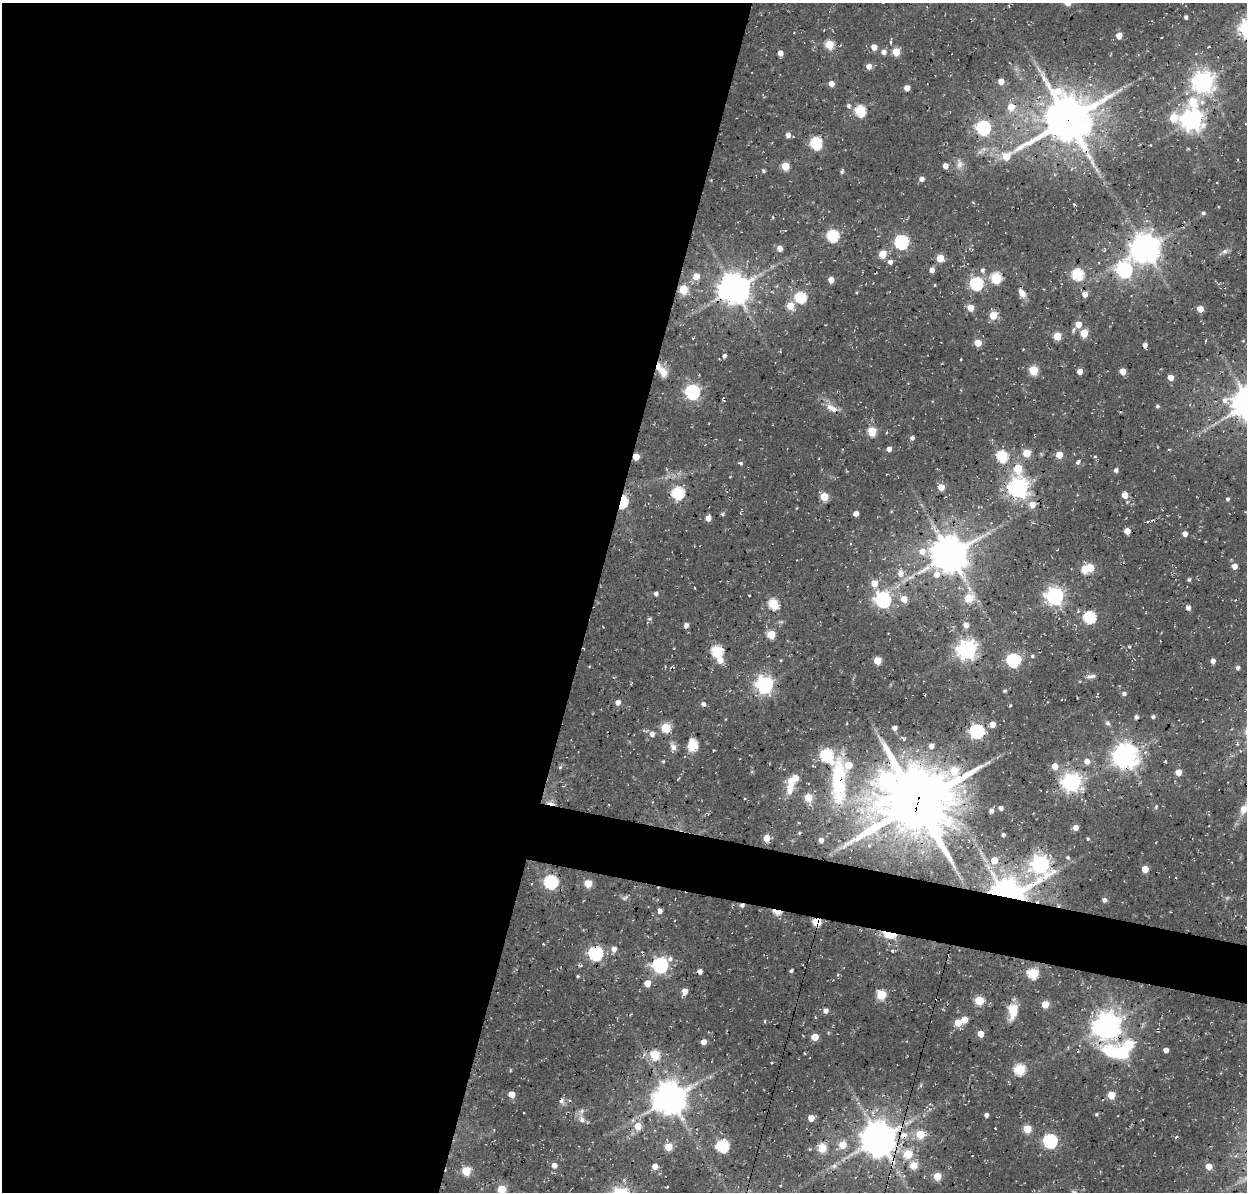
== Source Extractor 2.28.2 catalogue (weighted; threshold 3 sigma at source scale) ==
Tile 5 of 4 x 4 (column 1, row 2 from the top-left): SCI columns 138-1382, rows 2702-3891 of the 5246 x 5340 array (HDU 1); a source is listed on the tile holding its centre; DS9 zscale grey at full resolution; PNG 1249 x 1194 px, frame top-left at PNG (2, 3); no overlay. Shown black and unused: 51% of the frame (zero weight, under 3 of 4 exposures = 8% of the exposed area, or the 3 px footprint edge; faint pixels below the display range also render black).
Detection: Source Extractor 2.28.2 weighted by HDU 2 'WHT'; one run over the whole footprint, this tile lists its part. Background 0.0296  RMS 0.0039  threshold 0.0174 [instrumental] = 3 sigma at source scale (4.5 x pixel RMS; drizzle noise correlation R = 1.50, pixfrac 1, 0.0396/0.0396 arcsec/px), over >= 5 px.
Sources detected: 246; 1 too faint to see at this stretch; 5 inside a brighter object's white glare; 1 cosmic-ray / hot-pixel residue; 1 long thin detection or spike segment (spike, bleed or trail) — not listed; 2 inside a brighter listed object's ellipse — not listed separately; the other 236 listed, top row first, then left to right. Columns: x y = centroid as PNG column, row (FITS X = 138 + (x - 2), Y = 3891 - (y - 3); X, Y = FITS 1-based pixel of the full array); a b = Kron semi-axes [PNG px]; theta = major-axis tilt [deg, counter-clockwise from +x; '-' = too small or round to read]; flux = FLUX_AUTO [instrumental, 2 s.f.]
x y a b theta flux
1186 17 4 3 - 0.95
794 33 3 2 - 0.31
1119 35 5 5 - 4.3
829 44 5 5 - 16
874 47 5 5 - 3.4
883 52 5 5 - 2
896 52 5 5 - 9
780 53 4 4 - 2.5
869 66 5 5 - 2.6
1001 81 5 5 - 3.7
1203 82 7 7 - 280
831 83 5 5 - 2.9
907 88 5 5 - 2.6
1192 102 8 7 - 12
848 106 6 5 - 1
1011 107 6 6 - 6.1
860 111 6 5 - 29
1173 118 6 6 - 11
1067 120 22 15 31 1600
1192 120 7 7 - 290
983 128 6 6 - 76
788 135 5 5 - 2.3
816 143 6 6 - 38
960 164 13 9 84 2.6
785 166 5 5 - 11
945 166 5 4 - 2.5
763 171 5 4 - 0.65
842 171 6 4 79 0.68
921 179 5 5 - 1.9
1074 204 3 2 - 0.47
1203 213 4 4 - 0.72
833 235 6 6 - 38
901 242 6 6 - 64
780 248 5 5 - 2.8
1145 248 9 9 - 580
1225 251 9 5 19 1.2
883 254 5 5 - 9.5
940 258 5 5 - 8.8
890 262 5 5 - 1.8
932 270 5 5 - 2.2
982 270 6 5 - 1.1
1124 270 7 7 - 110
1078 274 6 6 - 36
696 276 6 5 - 4.9
996 278 6 5 - 27
831 280 5 4 - 3.2
976 283 6 6 - 55
935 285 4 3 - 0.27
683 289 5 5 - 15
734 289 9 9 - 660
1022 293 10 6 -57 2.8
1085 294 5 5 - 2.6
801 297 6 6 - 33
790 306 6 5 - 7.9
970 308 5 5 - 5.6
1200 309 5 5 - 4.6
993 315 5 5 - 9
1078 324 6 6 - 3.7
1084 333 5 5 - 8.7
1057 336 5 5 - 11
978 343 5 5 - 7.7
1145 345 4 4 - 1.6
1023 349 2 2 - 0.28
724 356 5 5 - 1.1
661 370 22 8 -54 4.8
1033 370 5 5 - 17
1080 371 5 4 - 2.8
1123 371 5 4 - 4.1
1170 377 4 4 - 3.8
692 392 6 6 - 80
1225 400 8 7 - 2.3
1157 406 4 4 - 0.75
831 408 16 8 -30 3.5
872 431 5 5 - 14
912 438 5 5 - 1
889 449 4 4 - 2
1027 453 5 5 - 10
1059 455 5 5 - 6.1
1002 456 6 5 - 33
636 457 5 4 - 6.1
1078 462 7 4 51 0.97
741 463 6 4 -16 0.62
1018 468 7 6 - 11
1116 470 5 4 - 1.4
941 487 5 5 - 5.1
1018 488 7 7 - 250
678 493 6 6 - 43
1125 495 6 5 - 4.4
824 497 5 5 - 12
1228 499 5 4 - 0.62
622 502 6 4 75 43
1032 505 6 6 - 3.6
856 513 4 4 - 2.4
723 514 5 4 - 0.62
708 518 5 4 - 3.3
1127 531 5 4 - 3.6
1185 534 4 4 - 2.1
922 551 7 7 - 3.7
950 554 11 10 - 1000
1234 566 5 5 - 2.7
1090 567 5 5 - 10
901 574 8 7 - 2.9
1189 579 4 4 - 0.72
874 583 6 5 - 5.1
695 588 3 2 - 0.27
656 594 4 4 - 1.2
749 595 2 2 - 0.39
1055 596 7 7 - 160
968 598 6 5 - 14
904 599 6 6 - 4.5
883 600 7 6 - 110
773 604 6 5 - 23
1188 608 5 4 - 1.7
1089 617 6 6 - 40
649 619 5 3 - 0.61
686 625 5 4 - 1.7
966 625 5 5 - 2.7
771 634 5 5 - 13
967 649 7 7 - 220
717 651 6 5 - 34
1032 656 4 4 - 0.57
720 660 6 5 - 4.7
1013 660 6 6 - 69
877 661 5 5 - 10
1213 661 4 4 - 1.9
1238 668 5 4 - 0.97
1091 676 13 5 12 1.5
764 685 7 7 - 140
1005 691 4 3 - 0.58
1124 694 4 4 - 1.1
618 702 5 5 - 2.3
703 704 6 5 - 1.2
1153 717 4 4 - 0.91
1108 723 7 6 - 0.93
992 724 5 5 - 2.9
666 728 5 5 - 18
894 728 5 4 - 1.7
977 731 6 6 - 83
652 734 6 6 - 1.8
903 739 6 4 -45 0.8
692 745 15 12 89 5.1
931 746 5 4 - 2.4
673 747 11 7 -76 2
827 755 7 6 - 50
1126 756 8 8 - 400
663 761 5 3 - 0.37
1087 761 6 6 - 2.4
1055 766 5 5 - 5
560 767 5 4 - 0.53
1178 772 5 5 - 4.8
887 780 10 9 - 110
838 782 75 21 89 38
1071 782 7 7 - 180
790 788 13 8 73 5.2
808 798 5 5 - 11
551 803 10 4 -13 4.6
917 803 26 22 25 2600
1001 808 4 4 - 1.5
1244 809 13 9 60 4
991 811 5 5 - 1.8
1075 827 5 5 - 2.8
799 833 4 4 - 0.43
1003 835 4 4 - 0.81
766 838 5 5 - 5.1
1088 838 4 3 - 0.44
821 840 5 5 - 2.2
1068 858 6 5 - 0.73
994 860 6 5 - 6.3
1040 864 8 7 - 150
1145 869 5 4 - 6.7
551 882 6 6 - 62
588 883 5 5 - 9.9
1008 893 22 15 -3 250
625 898 9 5 31 0.89
675 898 2 2 - 0.28
1104 900 4 4 - 1.5
742 905 5 4 - 1.3
660 911 5 4 - 1.7
777 911 8 4 -13 9.5
817 922 5 4 - 18
890 934 11 5 -14 17
614 949 6 6 - 2.3
596 953 6 6 - 70
660 965 7 6 - 100
700 971 5 4 - 1.4
791 971 4 3 - 0.7
1033 973 6 5 - 28
577 976 3 3 - 0.47
647 983 5 5 - 4.9
685 991 5 5 - 3.3
881 995 5 5 - 21
979 1000 5 5 - 17
1045 1004 5 5 - 7.5
826 1011 5 5 - 1.9
1013 1011 17 9 81 7
964 1020 5 5 - 5.8
765 1021 4 3 - 0.39
958 1023 5 5 - 7.7
1107 1025 8 7 - 440
981 1034 5 5 - 4.4
815 1037 5 5 - 6.7
703 1042 4 4 - 3.1
1128 1044 6 5 - 23
1110 1050 8 7 - 26
1166 1050 4 4 - 2.1
655 1055 5 5 - 19
1019 1069 6 5 - 31
512 1095 5 5 - 5.2
1111 1095 5 5 - 9
670 1099 10 10 - 750
561 1101 6 6 - 1.3
581 1111 6 6 - 1.1
1096 1114 4 4 - 0.51
986 1115 4 4 - 1.1
811 1118 5 5 - 4.1
582 1119 8 8 - 1.8
638 1126 6 6 - 6.2
995 1128 3 2 - 0.27
1027 1129 5 5 - 11
920 1134 5 5 - 13
903 1135 11 8 23 3.7
879 1139 10 9 - 870
1050 1141 6 6 - 73
843 1145 8 7 - 4.6
723 1146 6 6 - 41
668 1147 5 5 - 9.3
822 1148 5 5 - 13
908 1154 6 5 - 13
554 1165 5 5 - 2.2
913 1165 6 5 - 7.5
655 1166 6 5 - 2.6
834 1166 8 5 45 1.1
1208 1166 5 5 - 3.5
466 1171 5 5 - 15
937 1176 5 5 - 9.6
502 1189 5 5 - 12
Overlapping masked pixels (flux is a lower limit): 17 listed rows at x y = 1067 120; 661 370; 636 457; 622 502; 950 554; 838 782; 551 803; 917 803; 1008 893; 742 905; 777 911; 817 922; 890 934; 596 953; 1110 1050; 903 1135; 879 1139
Isophote crosses this tile's border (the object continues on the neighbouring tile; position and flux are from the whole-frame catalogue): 2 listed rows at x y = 1244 809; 502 1189